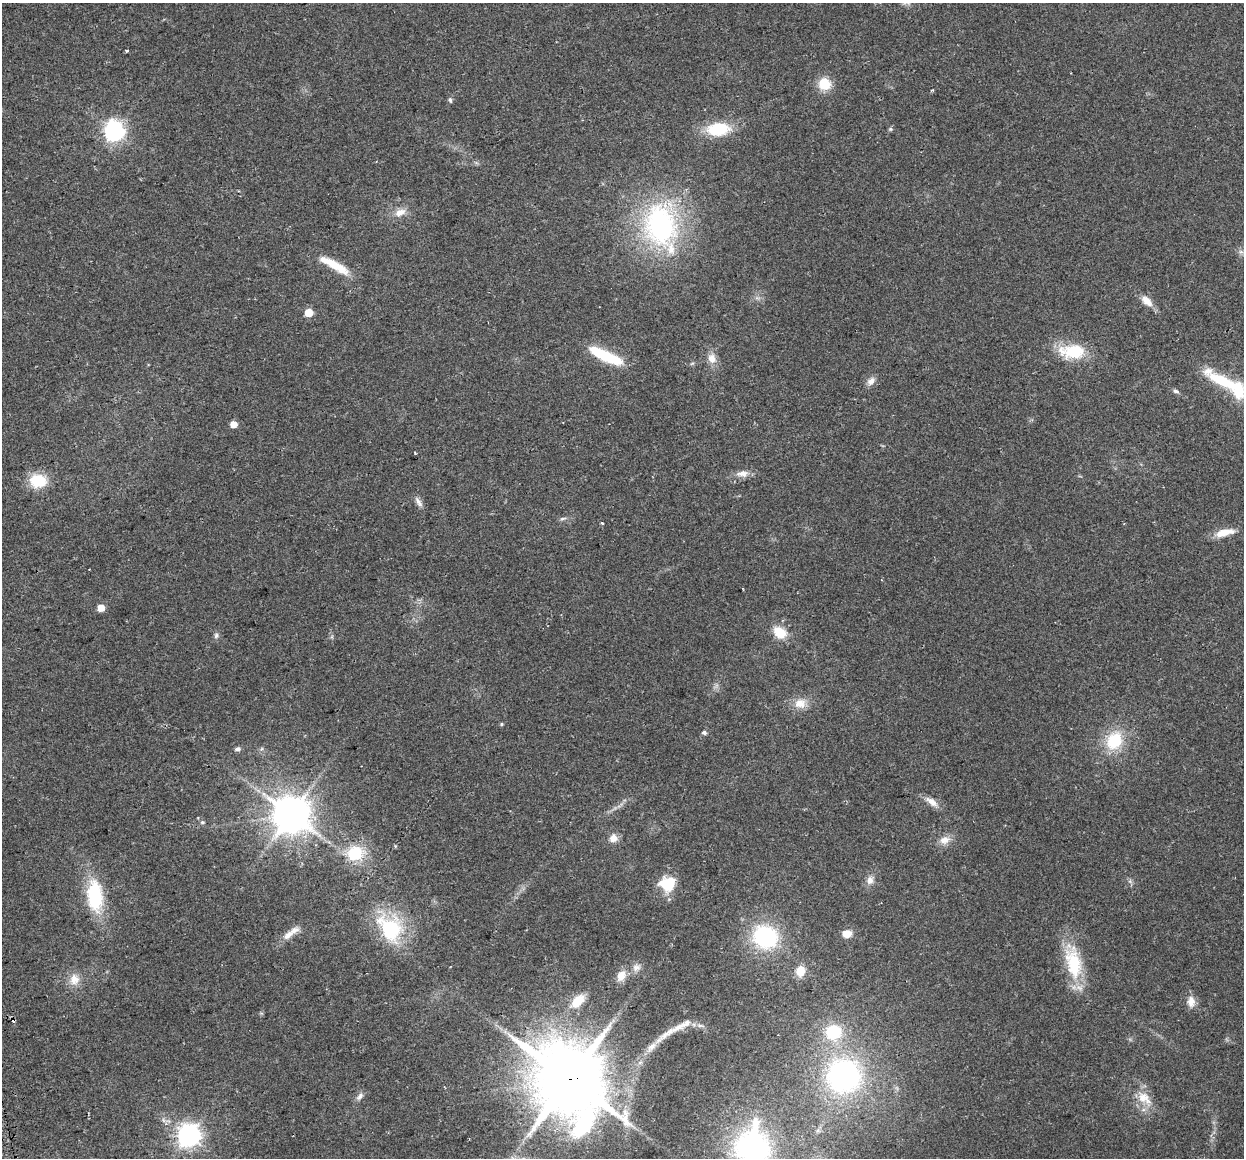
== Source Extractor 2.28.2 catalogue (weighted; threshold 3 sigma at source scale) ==
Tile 7 of 4 x 4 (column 3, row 2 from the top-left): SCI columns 2514-3755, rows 2403-3558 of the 5027 x 4754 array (HDU 1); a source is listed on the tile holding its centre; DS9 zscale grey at full resolution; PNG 1246 x 1160 px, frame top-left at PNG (2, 3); no overlay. Shown black and unused: <1% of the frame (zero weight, under 2 of 3 exposures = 2% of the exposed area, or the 3 px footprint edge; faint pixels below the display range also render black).
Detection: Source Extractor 2.28.2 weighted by HDU 2 'WHT'; one run over the whole footprint, this tile lists its part. Background 0.108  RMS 0.011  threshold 0.0482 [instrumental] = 3 sigma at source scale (4.5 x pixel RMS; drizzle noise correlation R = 1.50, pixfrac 1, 0.0396/0.0396 arcsec/px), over >= 5 px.
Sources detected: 73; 1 inside a brighter object's white glare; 1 cosmic-ray / hot-pixel residue — not listed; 6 inside a brighter listed object's ellipse — not listed separately; the other 65 listed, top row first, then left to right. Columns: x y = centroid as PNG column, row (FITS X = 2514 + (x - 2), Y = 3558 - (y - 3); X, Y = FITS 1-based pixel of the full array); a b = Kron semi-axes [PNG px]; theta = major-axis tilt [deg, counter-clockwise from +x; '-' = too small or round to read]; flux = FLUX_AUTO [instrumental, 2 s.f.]
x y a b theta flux
126 51 4 3 - 1.6
824 84 15 14 - 20
932 90 5 3 - 1.2
450 100 7 5 -79 2.1
718 129 20 12 3 50
890 129 5 5 - 1.5
114 131 7 7 - 530
400 212 16 10 20 9.9
660 225 48 36 -82 200
1241 252 7 5 -42 2.7
334 265 39 9 -29 28
1147 301 15 8 -45 11
309 313 5 5 - 26
1073 351 27 14 0 47
605 356 40 10 -25 51
712 358 13 11 -74 9.2
871 381 12 8 53 6.1
1222 381 47 12 -29 53
1176 391 9 5 -11 2.6
234 424 5 5 - 11
415 453 4 2 - 1.8
742 473 17 8 5 8.7
38 481 17 13 -5 36
418 502 16 6 -59 4.9
563 519 9 5 10 2.5
602 523 3 3 - 1.8
1225 532 24 8 12 15
743 588 3 2 - 0.96
101 608 5 5 - 13
780 632 15 11 -34 22
216 635 7 7 - 2.8
800 703 16 14 2 14
501 724 5 4 - 1.3
704 733 5 4 - 2.8
1114 741 22 18 61 43
237 749 5 5 - 3.6
932 802 18 8 -37 9.4
291 814 11 10 - 2500
202 822 5 4 - 1.5
613 838 10 9 - 8.3
944 840 15 11 14 9.5
355 853 18 16 22 39
870 880 11 9 74 6.5
668 884 18 15 14 34
95 896 34 16 -85 67
390 929 38 30 -74 76
847 933 10 8 11 11
288 935 18 9 38 9.4
765 937 24 22 -23 98
1073 963 44 20 -78 55
636 968 12 9 20 7.2
800 971 11 9 74 15
621 976 14 10 64 12
74 979 16 14 -90 13
578 1001 17 10 44 21
1191 1001 15 10 -89 9.1
700 1025 12 5 -11 3.8
833 1032 18 17 - 42
667 1033 47 7 38 18
844 1076 38 38 - 210
570 1079 25 21 -59 9500
360 1096 12 6 50 4.5
1144 1098 23 13 -40 19
189 1135 8 8 - 730
752 1148 41 39 -21 210
Overlapping masked pixels (flux is a lower limit): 1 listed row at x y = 570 1079
Isophote crosses this tile's border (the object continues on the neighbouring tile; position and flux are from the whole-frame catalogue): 1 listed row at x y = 752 1148